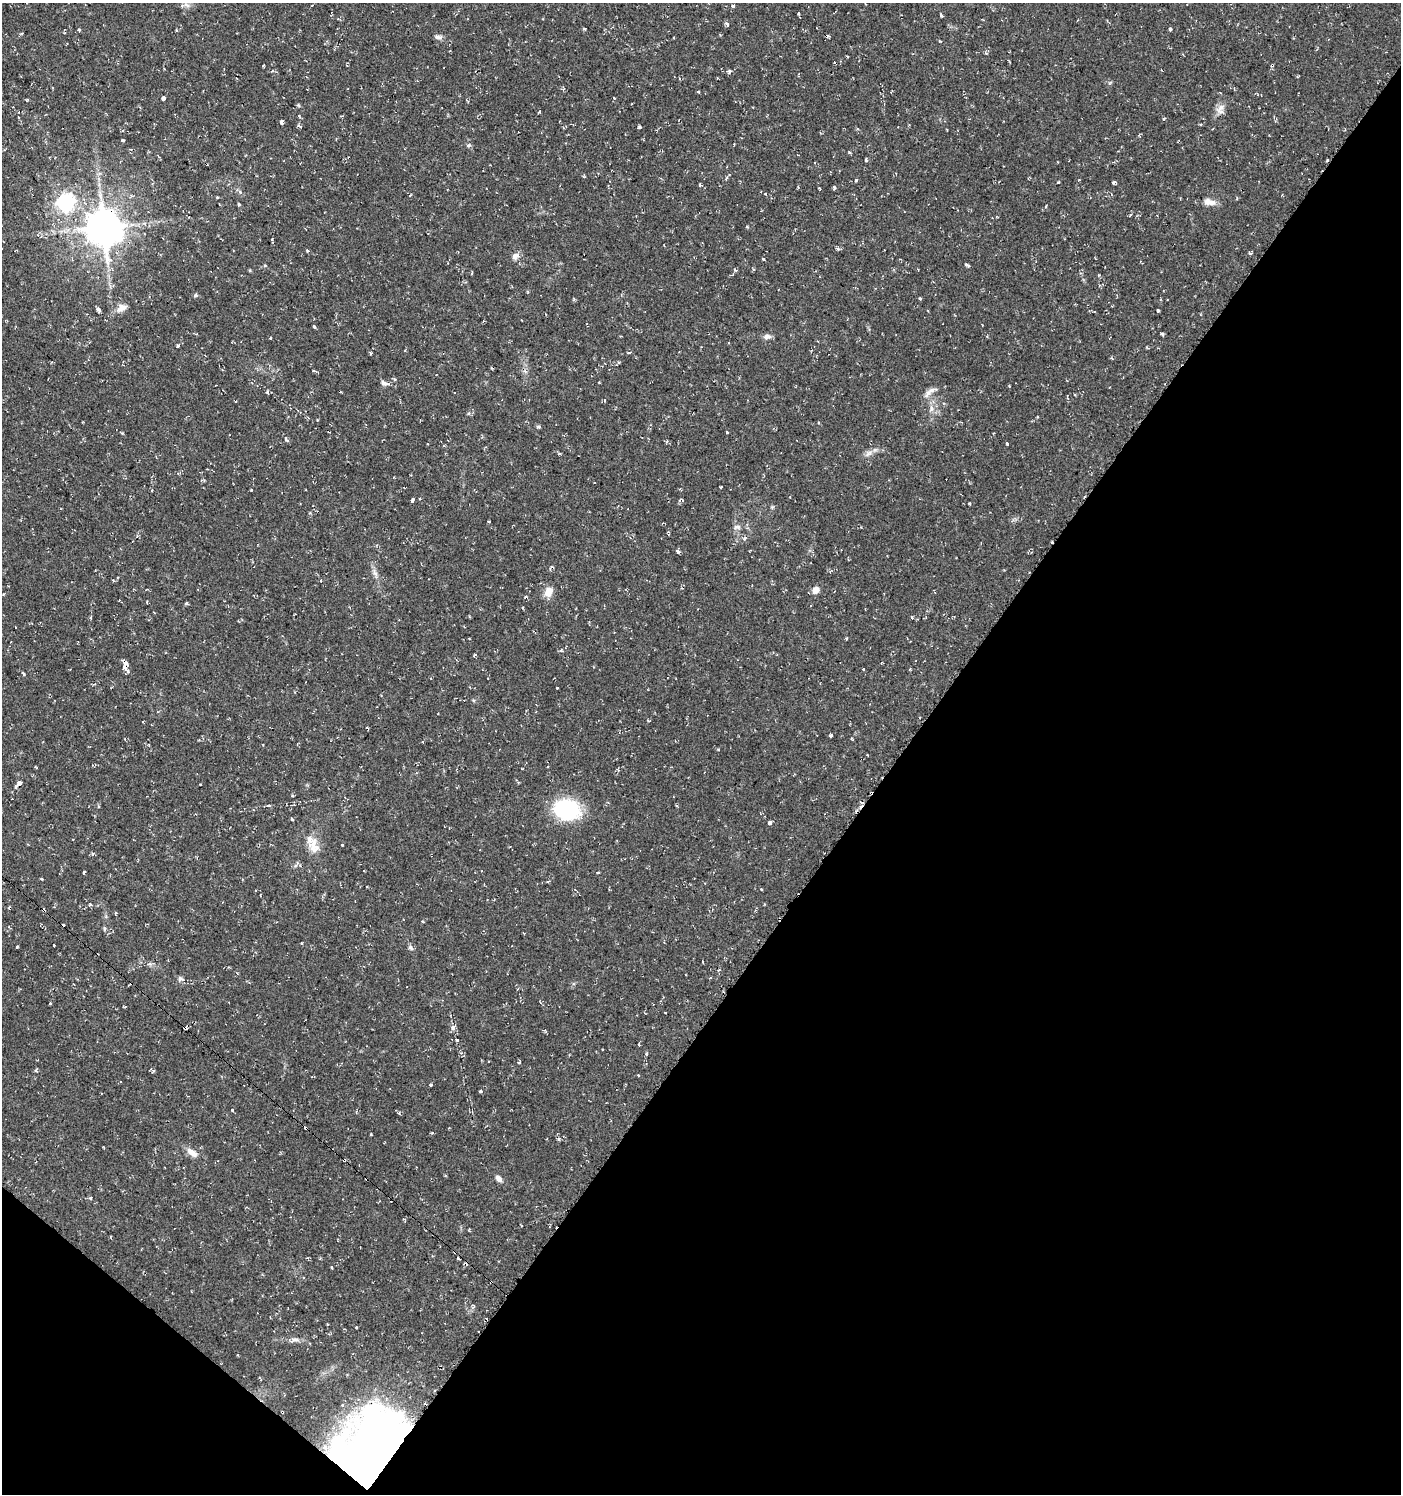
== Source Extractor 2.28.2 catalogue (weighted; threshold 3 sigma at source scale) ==
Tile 15 of 4 x 4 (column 3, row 4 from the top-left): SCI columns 3043-4441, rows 1-1492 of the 6013 x 5974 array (HDU 1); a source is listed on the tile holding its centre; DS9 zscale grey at full resolution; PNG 1403 x 1496 px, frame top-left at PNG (2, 3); no overlay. Shown black and unused: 38% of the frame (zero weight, under 2 of 3 exposures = <1% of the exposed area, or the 3 px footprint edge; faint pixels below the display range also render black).
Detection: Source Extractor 2.28.2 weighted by HDU 2 'WHT'; one run over the whole footprint, this tile lists its part. Background 0.0374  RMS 0.004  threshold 0.018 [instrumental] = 3 sigma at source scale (4.5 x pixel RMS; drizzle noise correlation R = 1.50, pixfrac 1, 0.0396/0.0396 arcsec/px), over >= 5 px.
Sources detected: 197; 6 inside a brighter object's white glare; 28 cosmic-ray / hot-pixel residue — not listed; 2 inside a brighter listed object's ellipse — not listed separately; the other 161 listed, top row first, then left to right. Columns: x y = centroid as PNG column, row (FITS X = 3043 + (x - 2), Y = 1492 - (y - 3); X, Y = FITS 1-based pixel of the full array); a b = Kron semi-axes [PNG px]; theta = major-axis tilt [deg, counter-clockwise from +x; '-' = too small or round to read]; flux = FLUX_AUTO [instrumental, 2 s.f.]
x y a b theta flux
186 5 9 5 -26 1.3
733 6 4 3 - 0.76
798 13 3 3 - 1.4
941 15 4 3 - 0.63
727 24 4 3 - 1.6
1170 29 3 3 - 2.5
79 30 6 2 -82 0.45
438 37 12 5 -10 1.3
847 56 3 2 - 0.53
1272 65 4 3 - 1
263 66 3 2 - 0.49
272 71 4 3 - 0.44
729 71 8 3 1 0.82
698 92 3 3 - 0.55
163 98 4 4 - 3
614 98 3 2 - 0.37
26 100 4 3 - 0.35
1221 107 14 8 54 2.8
540 112 3 3 - 1.7
299 116 4 3 - 0.37
1164 118 4 2 - 0.41
281 122 4 3 - 5.3
1200 124 3 3 - 0.45
300 127 4 3 - 0.96
639 127 4 3 - 1.6
123 130 4 3 - 0.34
947 130 3 2 - 0.3
122 140 3 3 - 2.1
734 144 2 2 - 0.31
468 145 6 4 20 0.63
849 152 4 3 - 0.41
349 158 3 3 - 0.65
866 160 4 3 - 0.85
1327 160 3 3 - 0.46
584 176 6 2 85 0.35
856 180 3 3 - 1.1
1058 182 3 2 - 0.42
1114 182 4 3 - 0.87
700 184 4 3 - 0.52
834 188 5 3 - 0.53
819 189 3 2 - 0.48
241 193 5 4 - 1.2
765 194 3 3 - 0.56
218 198 4 3 - 0.37
65 202 7 7 - 120
1209 202 16 9 -10 3.1
239 204 4 3 - 0.61
1046 206 4 3 - 0.33
104 227 11 10 - 1000
747 227 5 3 - 0.43
272 239 4 2 - 0.34
838 249 5 3 - 0.57
307 250 4 3 - 0.73
1250 253 4 3 - 0.96
515 256 10 7 43 2.1
763 259 4 3 - 1.3
967 265 5 3 - 1.1
753 269 4 3 - 0.41
735 270 4 3 - 0.44
196 295 6 4 88 0.51
121 308 13 9 29 2.8
98 309 5 3 - 1.8
1158 310 3 3 - 1
522 320 3 2 - 0.39
314 327 4 3 - 2
1163 334 7 3 -76 0.48
767 337 10 7 12 1.6
270 338 3 2 - 0.35
178 346 3 3 - 1.6
370 353 4 3 - 0.47
629 353 5 3 - 0.56
314 371 3 3 - 0.69
386 383 13 5 -12 1.8
1009 386 3 3 - 0.33
267 392 5 4 - 0.64
928 393 15 7 47 2.3
931 408 9 4 83 1.3
317 420 3 3 - 0.29
539 426 5 3 - 0.56
727 432 3 3 - 1.4
286 439 7 4 -70 0.92
1007 443 3 3 - 1.4
869 453 12 7 25 2
559 454 4 3 - 0.58
178 473 4 3 - 0.44
721 487 3 2 - 0.45
152 490 4 2 - 0.28
680 499 5 3 - 0.93
412 500 5 3 - 1.2
969 504 3 3 - 0.35
310 513 4 3 - 0.42
489 521 3 3 - 0.59
737 527 10 5 3 1.3
744 539 6 5 - 0.73
677 552 4 3 - 1.2
375 573 13 5 -64 1.7
113 580 4 3 - 0.44
320 581 3 3 - 4.5
816 590 8 7 - 2.7
548 592 13 9 66 3.9
525 597 4 2 - 0.4
186 603 5 3 - 0.49
912 618 3 3 - 2.1
846 639 3 3 - 0.48
474 655 5 3 - 0.35
882 663 4 2 - 0.29
125 668 12 6 90 2
863 669 3 2 - 0.66
23 674 4 3 - 0.62
557 688 3 3 - 0.81
648 721 3 3 - 0.4
830 736 3 3 - 1.1
149 745 3 2 - 0.37
36 768 3 2 - 0.4
19 783 5 4 - 7.7
292 796 4 3 - 0.43
268 805 5 3 - 0.41
98 806 4 3 - 0.42
567 809 28 22 -11 29
770 823 3 3 - 2.5
313 844 28 13 -63 6.4
342 845 3 3 - 1.1
84 872 4 2 - 0.86
598 872 3 3 - 1.1
761 889 3 2 - 0.45
90 904 3 3 - 0.64
422 921 3 3 - 0.44
104 929 5 3 - 0.52
16 947 3 3 - 1.2
410 947 8 5 -26 1.1
149 964 8 5 8 1
180 979 9 7 19 1.2
50 1003 3 2 - 0.46
125 1006 3 2 - 0.46
665 1012 3 2 - 0.41
185 1028 4 3 - 2.3
453 1028 7 7 - 1.3
457 1040 3 3 - 1.1
639 1045 3 2 - 0.34
646 1054 3 3 - 1.1
518 1063 5 3 - 0.46
36 1070 4 3 - 0.87
153 1071 5 4 - 0.74
639 1075 3 2 - 0.61
431 1085 3 3 - 0.57
480 1091 4 3 - 0.56
232 1110 3 3 - 1.3
371 1134 3 2 - 0.39
559 1139 5 4 - 0.52
192 1152 16 8 -36 3.2
344 1160 4 3 - 0.6
445 1175 4 3 - 0.35
499 1179 7 5 -48 2
90 1198 4 4 - 0.49
469 1229 3 2 - 0.52
327 1324 2 2 - 0.35
356 1327 3 2 - 0.67
478 1331 3 3 - 1.1
295 1340 15 6 3 2
342 1405 3 3 - 0.64
373 1471 58 19 54 97
Overlapping masked pixels (flux is a lower limit): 7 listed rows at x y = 1272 65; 349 158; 1327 160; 185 1028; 344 1160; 478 1331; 373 1471
Unlisted compact peaks at least as high as the median listed source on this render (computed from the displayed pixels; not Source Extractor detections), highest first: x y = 584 29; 920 298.